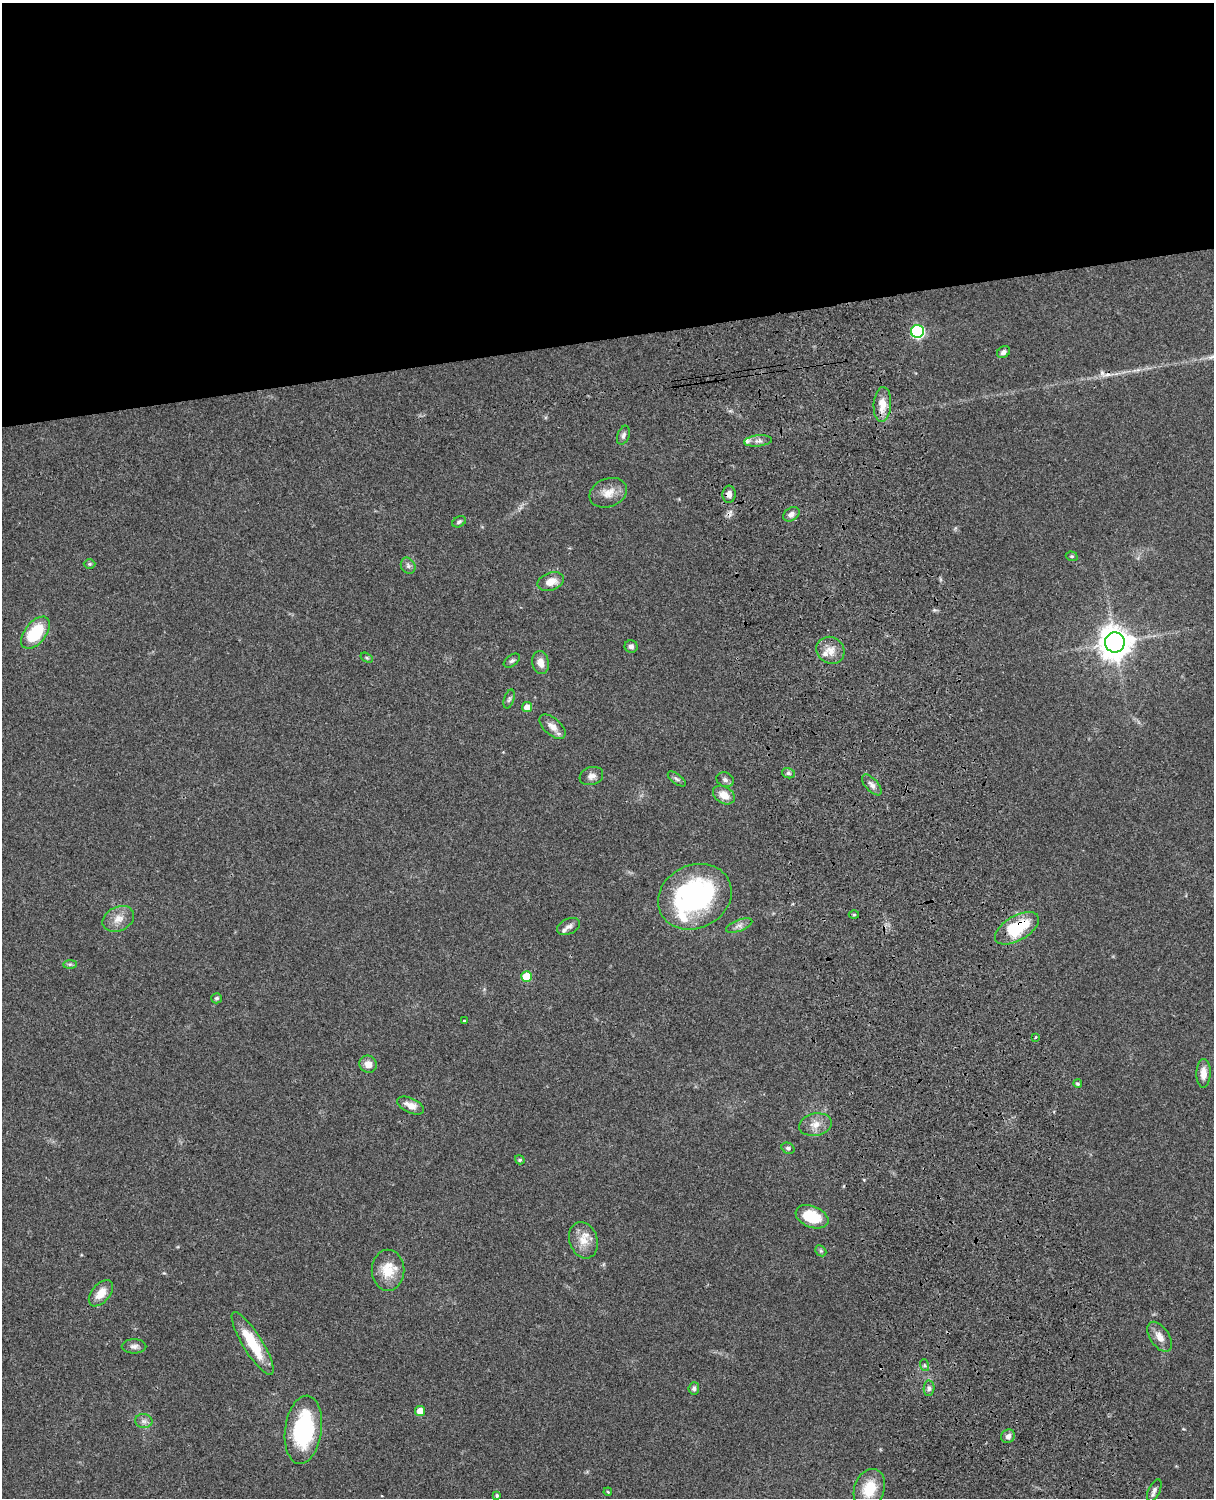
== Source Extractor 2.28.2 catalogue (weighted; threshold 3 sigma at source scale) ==
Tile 2 of 4 x 3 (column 2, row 1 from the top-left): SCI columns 1333-2544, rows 3268-4763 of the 5087 x 4927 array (HDU 1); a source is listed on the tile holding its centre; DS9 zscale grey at full resolution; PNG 1216 x 1500 px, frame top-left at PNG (2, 3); each listed source drawn as its Kron ellipse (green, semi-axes under 4 px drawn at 4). Shown black and unused: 23% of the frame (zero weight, under 3 of 4 exposures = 6% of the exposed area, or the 3 px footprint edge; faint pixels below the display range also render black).
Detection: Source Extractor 2.28.2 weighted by HDU 2 'WHT'; one run over the whole footprint, this tile lists its part. Background 0.0802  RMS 0.0058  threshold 0.0262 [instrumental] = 3 sigma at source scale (4.5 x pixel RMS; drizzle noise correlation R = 1.50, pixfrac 1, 0.05/0.05 arcsec/px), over >= 5 px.
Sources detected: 71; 1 inside a brighter object's white glare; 1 cosmic-ray / hot-pixel residue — neither listed nor drawn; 3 inside a brighter listed object's ellipse — not listed separately; the other 66 listed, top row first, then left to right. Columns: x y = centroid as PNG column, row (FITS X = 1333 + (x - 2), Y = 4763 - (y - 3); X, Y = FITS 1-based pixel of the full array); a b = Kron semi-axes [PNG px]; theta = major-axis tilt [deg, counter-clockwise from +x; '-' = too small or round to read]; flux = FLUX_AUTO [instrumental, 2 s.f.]
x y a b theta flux
917 331 6 6 - 90
1004 352 7 5 33 2
882 404 17 9 87 8.9
623 435 10 6 69 1.8
758 441 14 5 6 3
608 493 19 14 20 7.5
729 494 8 6 86 2.6
791 514 9 6 35 2.4
459 522 7 5 29 1.2
1072 556 6 4 -19 0.83
89 564 6 5 - 0.84
408 566 8 7 - 1.8
551 582 14 8 18 7
35 633 19 10 51 28
1115 642 10 10 - 950
631 646 6 6 - 1.9
830 650 14 13 - 6.4
367 658 6 4 -31 0.85
512 661 9 5 36 1.5
540 663 11 8 -79 4.3
509 699 10 5 71 1.3
527 707 5 5 - 5.1
552 727 16 8 -42 5
788 773 6 5 - 1.3
591 776 12 9 19 3.1
677 779 10 5 -37 1.5
725 780 9 7 -20 1.8
872 785 13 6 -48 2.6
724 795 12 8 -31 6.5
695 897 38 31 26 100
854 915 5 3 - 0.58
118 919 16 12 26 6.2
739 925 14 5 22 2.7
569 927 12 7 26 2.6
1017 928 24 12 30 29
70 964 7 4 0 1.2
527 977 5 5 - 17
217 998 5 5 - 1.2
464 1021 3 3 - 0.53
1035 1037 4 2 - 0.67
368 1064 9 8 - 4.4
1203 1073 14 7 89 5.5
1078 1084 4 4 - 0.95
411 1105 14 7 -25 4.5
815 1124 16 11 11 5.9
788 1148 7 5 -27 1.3
520 1160 5 4 - 0.97
812 1217 17 10 -22 20
583 1240 18 14 -70 8.5
821 1251 6 4 -43 0.94
388 1270 20 16 -90 13
101 1293 15 9 49 7.4
1160 1337 17 9 -56 5.5
253 1344 36 9 -58 22
134 1346 12 7 1 2.4
924 1365 6 4 -71 0.86
694 1388 6 5 - 1.4
929 1388 8 5 89 1.7
420 1411 5 5 - 9.1
144 1421 9 7 -1 2.3
303 1430 34 18 82 60
1008 1436 7 6 - 2.5
869 1489 20 15 70 17
1154 1490 12 6 65 2.1
608 1492 4 3 - 0.56
497 1495 4 4 - 1.1
Overlapping masked pixels (flux is a lower limit): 2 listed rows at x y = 729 494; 1017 928